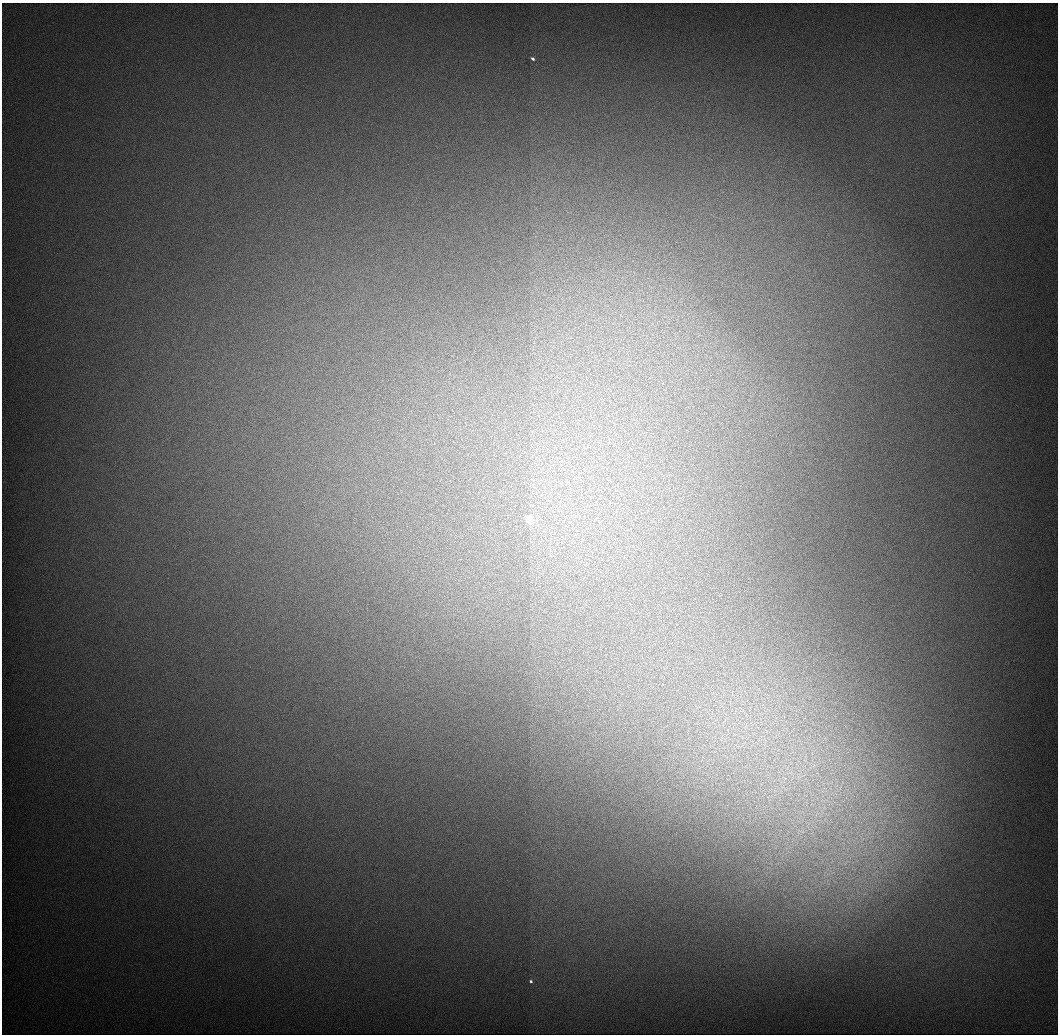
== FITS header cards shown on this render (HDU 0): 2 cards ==
NAXIS1  =                 1056 / Length of Axis 1 (Serial)
NAXIS2  =                 1032 / Length of Axis 2 (Parallel)

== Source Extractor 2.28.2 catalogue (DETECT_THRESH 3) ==
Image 1056 x 1032 px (HDU 0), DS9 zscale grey, 1 PNG px = 1 image px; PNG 1060 x 1036 px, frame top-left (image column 1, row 1032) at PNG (2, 3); no overlay
Background 544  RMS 5.6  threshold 16.9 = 3 sigma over >= 5 px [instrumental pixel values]
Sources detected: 5; all 5 listed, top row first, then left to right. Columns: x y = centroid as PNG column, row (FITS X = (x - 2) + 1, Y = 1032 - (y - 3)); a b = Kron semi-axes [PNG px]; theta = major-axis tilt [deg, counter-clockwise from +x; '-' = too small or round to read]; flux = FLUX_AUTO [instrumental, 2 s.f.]
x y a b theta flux
533 59 4 3 - 1000
530 520 4 3 - 32000
817 814 15 6 48 3900
801 831 17 6 -14 3400
531 981 3 3 - 1100